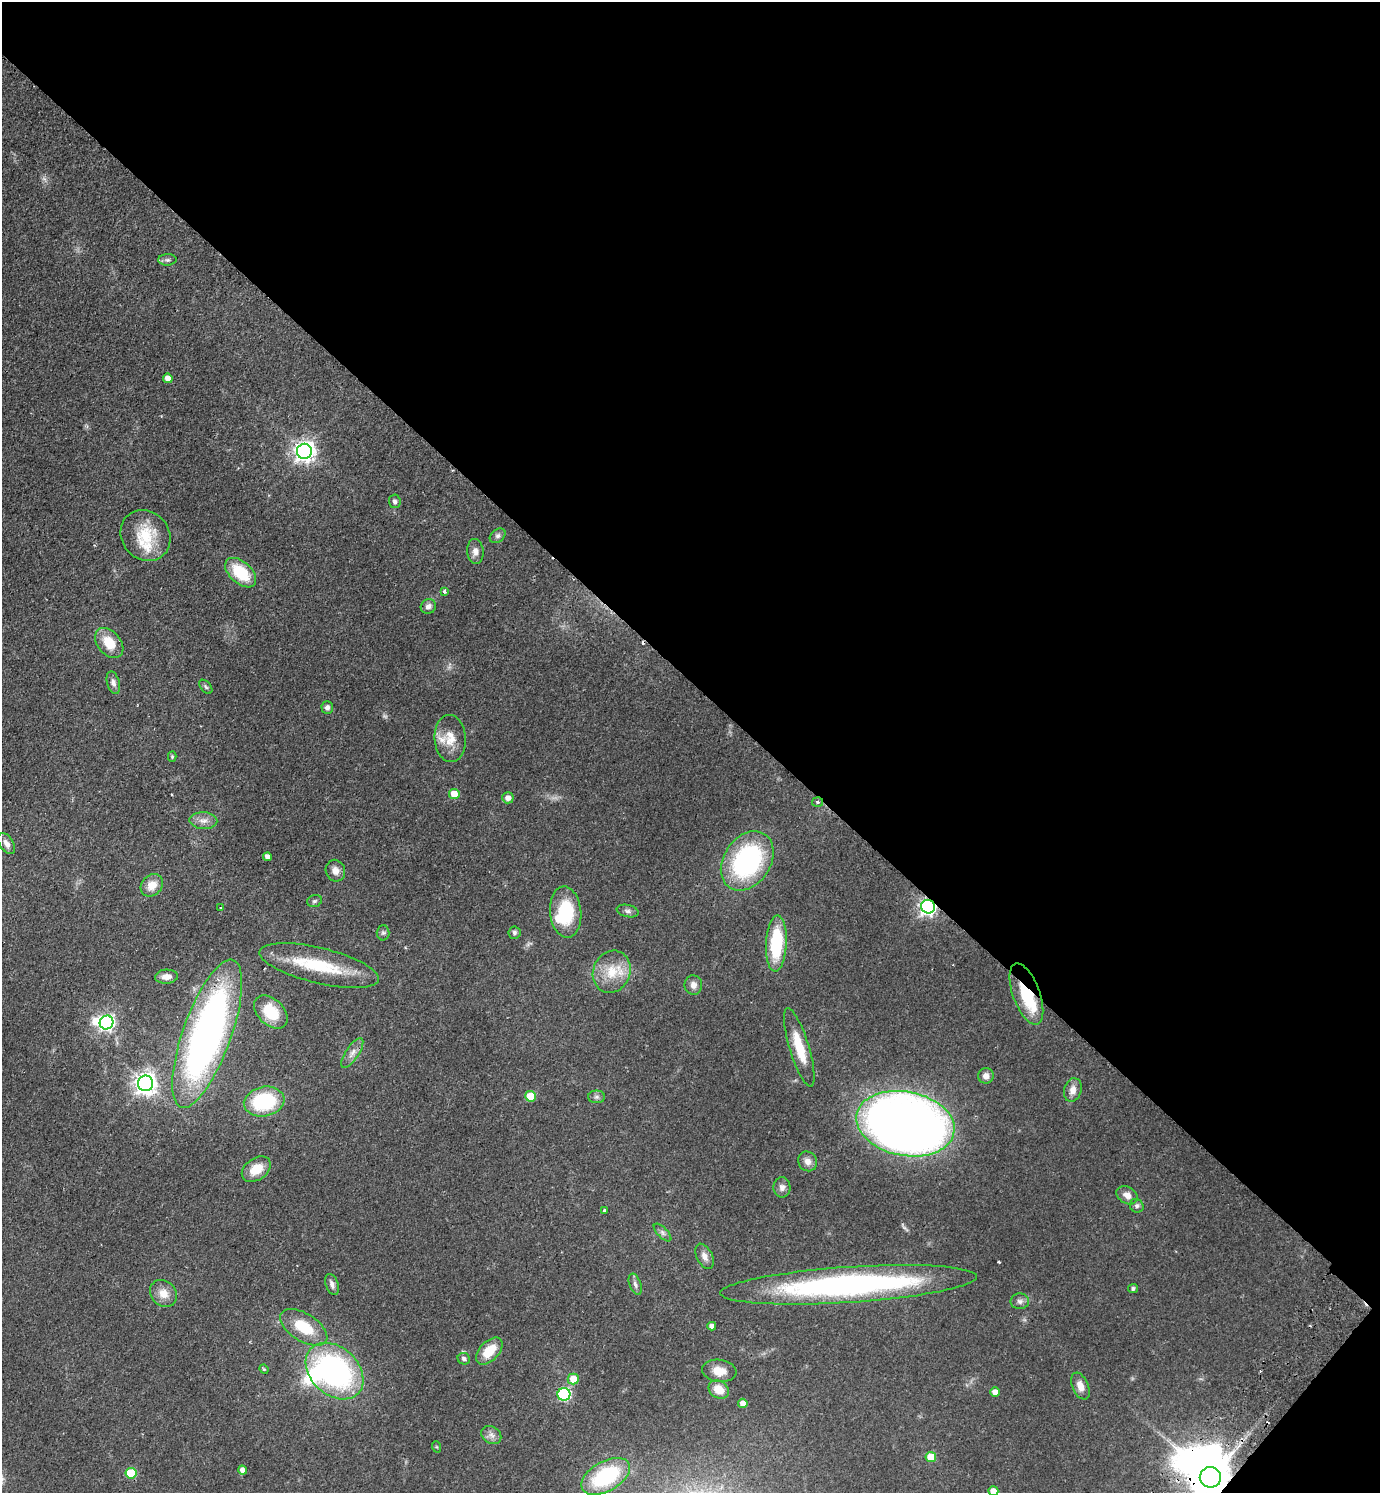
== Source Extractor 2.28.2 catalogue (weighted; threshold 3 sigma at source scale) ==
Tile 8 of 4 x 4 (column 4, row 2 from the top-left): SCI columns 4479-5856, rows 3024-4514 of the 6059 x 6046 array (HDU 1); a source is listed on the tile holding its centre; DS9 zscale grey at full resolution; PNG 1382 x 1495 px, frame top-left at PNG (2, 2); each listed source drawn as its Kron ellipse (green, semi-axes under 4 px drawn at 4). Shown black and unused: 46% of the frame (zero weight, under 2 of 3 exposures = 3% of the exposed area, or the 3 px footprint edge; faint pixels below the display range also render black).
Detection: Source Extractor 2.28.2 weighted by HDU 2 'WHT'; one run over the whole footprint, this tile lists its part. Background 0.0488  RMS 0.0049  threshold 0.0222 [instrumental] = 3 sigma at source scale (4.5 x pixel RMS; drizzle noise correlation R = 1.50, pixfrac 1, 0.05/0.05 arcsec/px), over >= 5 px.
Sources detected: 97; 1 too faint to see at this stretch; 5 inside a brighter object's white glare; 3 cosmic-ray / hot-pixel residue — neither listed nor drawn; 3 inside a brighter listed object's ellipse — not listed separately; the other 85 listed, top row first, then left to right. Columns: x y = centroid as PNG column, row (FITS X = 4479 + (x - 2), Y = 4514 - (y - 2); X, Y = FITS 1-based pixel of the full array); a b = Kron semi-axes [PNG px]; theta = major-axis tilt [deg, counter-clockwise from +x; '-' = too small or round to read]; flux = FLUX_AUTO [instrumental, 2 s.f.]
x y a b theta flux
167 260 9 5 2 1.4
168 378 5 4 - 4.2
304 451 7 7 - 290
395 501 7 6 - 1.4
145 535 27 23 -50 18
498 536 9 6 39 1.4
475 551 12 8 -86 2.9
241 573 18 11 -42 19
444 591 4 3 - 2.2
428 606 8 7 - 2.4
109 643 17 11 -50 11
113 683 11 6 -74 2.2
206 687 8 5 -49 1.1
327 708 6 5 - 2.1
450 739 23 15 -86 8.7
172 757 5 4 - 0.57
454 794 5 5 - 7.9
508 798 5 5 - 3.2
818 802 5 5 - 0.88
203 821 14 8 -2 3.6
6 843 11 7 -57 2.6
267 857 4 4 - 2.4
747 861 32 23 56 76
335 871 11 9 -71 3.5
152 885 12 10 47 6.4
314 901 7 5 17 1
928 907 7 6 - 170
220 908 3 2 - 0.86
628 911 11 6 -12 1.7
566 912 26 15 -84 26
383 933 7 6 - 1.3
514 933 6 6 - 1.2
776 943 28 10 87 31
319 966 61 17 -14 30
612 972 21 18 67 14
166 977 11 7 4 3.2
693 985 10 9 - 2.8
1026 994 32 13 -70 22
271 1012 19 13 -45 16
107 1022 7 6 - 140
207 1034 78 24 70 240
799 1047 41 9 -73 14
352 1053 17 6 57 3.1
986 1076 8 7 - 2.8
145 1083 8 7 - 350
1073 1090 12 8 74 3.8
530 1096 5 5 - 13
597 1097 8 6 0 1.4
264 1101 20 15 11 38
905 1124 50 32 -11 540
808 1161 10 9 - 3
256 1169 16 10 36 8.5
782 1187 10 8 -90 2.3
1127 1195 11 8 -30 3.5
1137 1206 7 6 - 1.4
604 1210 3 3 - 1.4
662 1232 11 5 -46 1.5
704 1256 13 7 -63 3
332 1284 11 6 -70 2
635 1284 11 6 -69 1.8
849 1285 129 18 4 150
1133 1289 5 4 - 1.1
163 1293 15 12 -45 5.7
1020 1301 9 8 - 2
712 1326 4 4 - 2.2
304 1327 26 14 -32 16
489 1351 16 9 47 11
464 1359 6 5 - 1.5
264 1369 5 4 - 0.59
335 1371 33 23 -43 110
719 1371 17 11 -8 6.6
573 1379 5 5 - 7.8
1080 1386 14 8 -67 4.4
719 1390 11 8 -33 7.4
995 1392 4 4 - 4.1
564 1394 6 6 - 61
743 1403 5 4 - 3.6
491 1435 11 8 -34 2.5
437 1447 6 3 -70 0.46
931 1457 5 5 - 9.9
242 1470 4 4 - 2.2
131 1473 5 5 - 20
606 1476 26 15 30 45
1210 1477 11 10 - 2000
993 1491 5 5 - 5.1
Overlapping masked pixels (flux is a lower limit): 5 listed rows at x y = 818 802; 928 907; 1026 994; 207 1034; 1210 1477
Isophote crosses this tile's border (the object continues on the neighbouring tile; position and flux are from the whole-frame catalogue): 2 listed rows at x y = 1210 1477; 993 1491